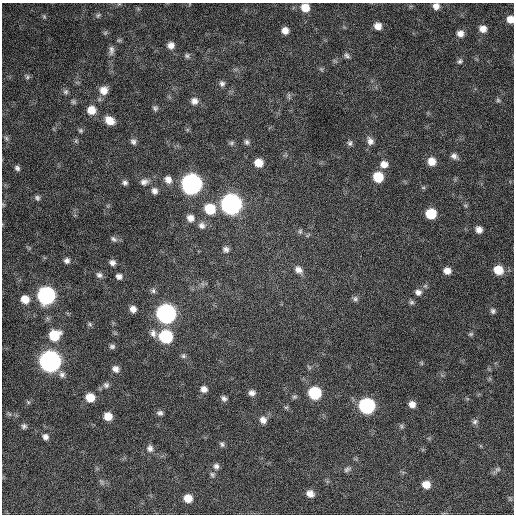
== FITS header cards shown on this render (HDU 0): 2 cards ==
NAXIS1  =                  512 / Axis length
NAXIS2  =                  512 / Axis length

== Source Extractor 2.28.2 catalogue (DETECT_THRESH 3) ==
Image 512 x 512 px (HDU 0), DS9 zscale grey, 1 PNG px = 1 image px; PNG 516 x 516 px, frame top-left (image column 1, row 512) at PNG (2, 3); no overlay
Background 322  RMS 19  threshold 56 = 3 sigma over >= 5 px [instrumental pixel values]
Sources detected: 115; all 115 listed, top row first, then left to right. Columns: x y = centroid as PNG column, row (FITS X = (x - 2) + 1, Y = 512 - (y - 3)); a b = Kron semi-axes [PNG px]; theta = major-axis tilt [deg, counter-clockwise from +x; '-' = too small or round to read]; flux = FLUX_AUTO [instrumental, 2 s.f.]
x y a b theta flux
436 6 7 7 - 7100
305 8 8 8 - 17000
98 15 8 5 62 2500
44 16 6 5 - 2000
510 19 6 6 - 11000
378 26 7 7 - 9900
483 29 8 7 - 9000
285 30 7 6 - 8600
105 33 6 5 - 1900
460 33 7 7 - 7500
171 45 7 7 - 7500
111 50 14 7 88 5600
347 55 8 5 -42 3300
187 56 6 6 - 2700
460 61 8 5 49 2900
321 69 6 4 -44 2000
27 77 7 5 24 2500
222 83 8 7 - 4100
104 90 10 9 - 12000
66 92 7 7 - 3000
289 96 9 4 -90 2200
498 100 6 5 - 2100
194 101 9 9 - 7300
73 102 7 5 -49 2400
155 108 7 7 - 2900
91 110 9 9 - 16000
109 121 10 7 -32 16000
80 130 6 6 - 2100
6 138 8 5 -60 2600
76 141 7 4 -73 1900
370 141 10 8 -66 6700
133 142 8 6 -56 4200
247 142 8 6 -58 3600
231 143 7 5 15 2800
350 143 8 6 90 3100
454 156 9 7 -28 5100
432 161 9 9 - 14000
258 163 8 8 - 15000
384 164 10 8 4 10000
17 168 6 5 - 3600
378 177 8 8 - 34000
168 180 10 8 -56 8600
144 182 11 8 19 6200
125 183 7 6 - 3500
191 184 10 9 - 740000
423 188 6 4 0 1700
155 191 8 7 - 5400
37 198 7 6 - 3300
231 204 10 9 - 760000
3 205 6 4 73 1600
465 205 6 4 -19 1700
210 209 10 9 - 38000
431 214 8 8 - 36000
190 218 9 8 - 8400
202 225 9 9 - 6400
479 230 7 6 - 7700
300 231 7 6 - 2600
308 235 8 4 45 1700
114 239 9 6 -36 3400
226 249 7 7 - 4600
67 261 7 6 - 4300
112 263 6 6 - 4900
298 270 10 8 -40 8100
498 270 9 8 - 22000
447 271 7 6 - 9000
99 275 8 7 - 4000
119 276 6 6 - 4700
153 291 8 6 78 3200
418 292 9 8 - 6000
46 295 9 9 - 400000
25 299 8 7 - 15000
355 299 8 7 - 3500
411 302 7 6 - 2700
133 309 7 6 - 7400
493 311 7 6 - 3300
166 314 9 9 - 610000
90 324 7 5 -47 2100
153 333 11 8 -78 6700
471 334 8 5 26 2200
54 335 10 9 - 38000
166 336 9 8 - 110000
112 346 7 6 - 3200
183 356 7 6 - 2800
50 361 9 9 - 910000
421 363 6 4 -71 1400
116 369 8 7 - 6500
62 374 9 8 - 5100
106 385 8 8 - 4300
204 389 8 7 - 6700
252 393 8 7 - 5800
315 393 8 8 - 81000
294 397 7 5 14 2300
90 398 8 8 - 20000
224 398 7 5 -42 3900
28 402 6 4 -45 1500
412 404 7 7 - 8200
367 406 9 8 - 230000
286 407 7 4 0 1900
160 413 7 6 - 3700
108 416 7 7 - 15000
263 420 9 8 - 7600
475 422 8 7 - 3400
24 426 7 6 - 3200
401 426 7 5 -49 2200
45 437 7 6 - 5200
222 444 8 6 -60 3000
150 448 9 8 - 5600
216 466 8 7 - 4700
347 469 11 6 22 3700
497 469 9 6 23 3600
212 474 7 6 - 3000
101 482 7 4 -46 2700
426 485 8 7 - 14000
310 494 7 6 - 8600
188 498 8 7 - 16000
At the frame edge (FLAGS 8, measured only in part): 2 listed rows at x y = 436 6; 510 19